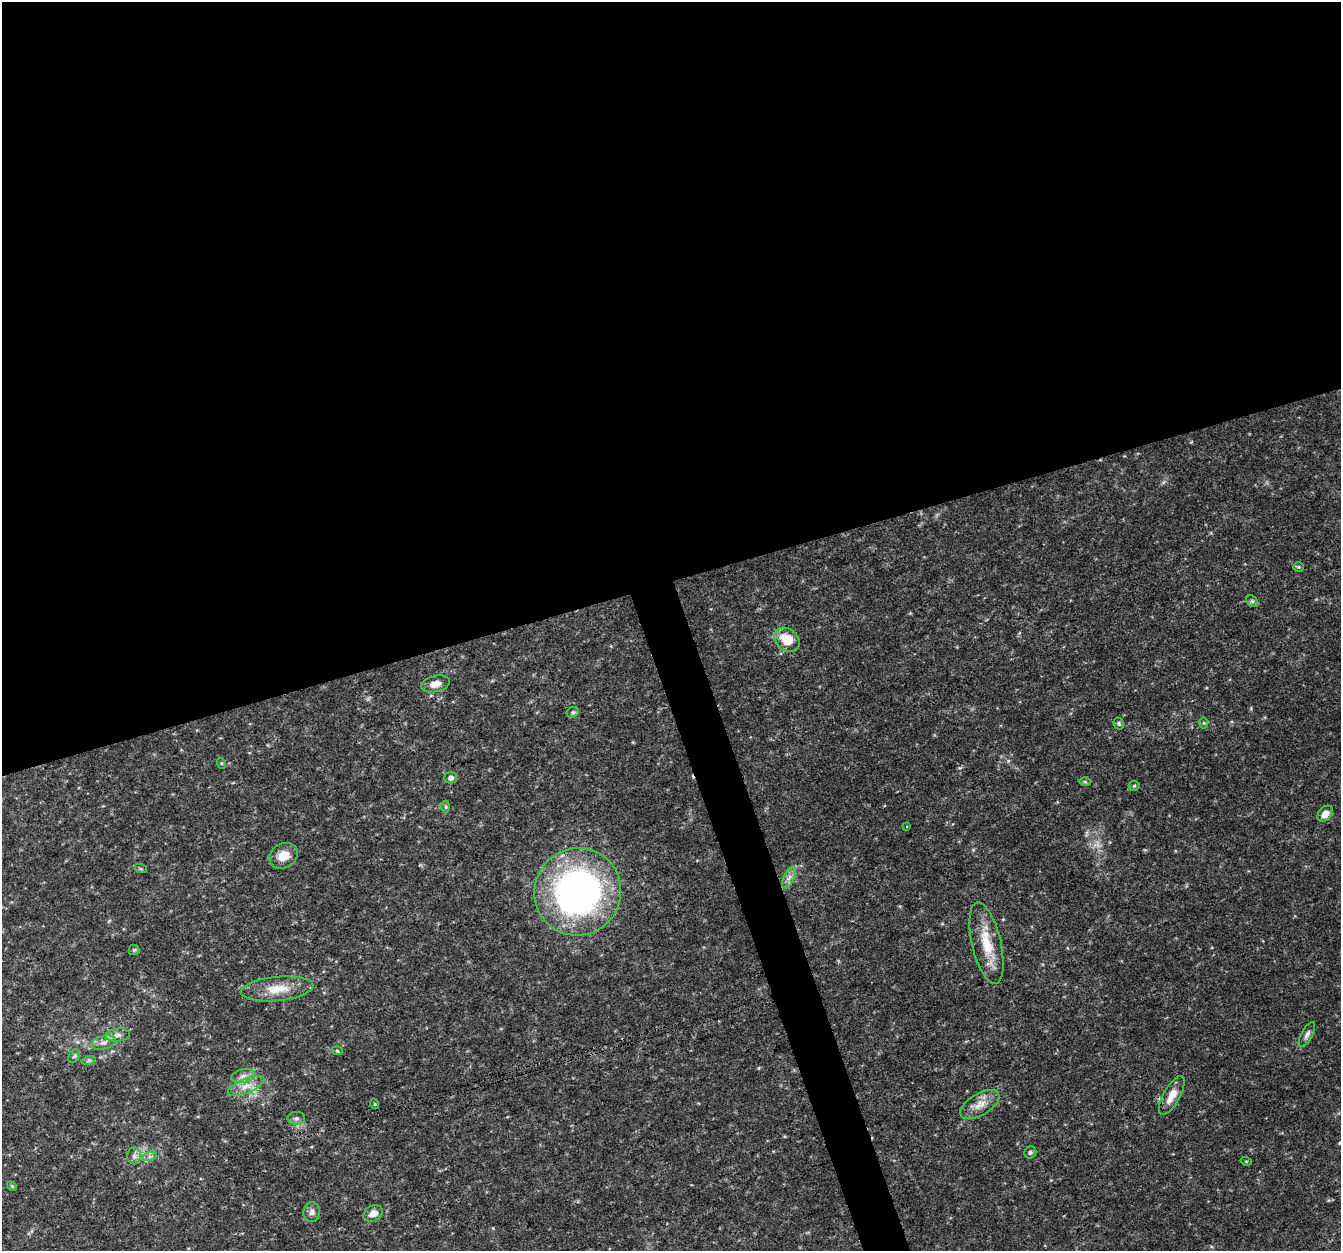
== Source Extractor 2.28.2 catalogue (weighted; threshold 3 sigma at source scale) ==
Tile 2 of 4 x 4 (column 2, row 1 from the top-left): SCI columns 1344-2682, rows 3867-5115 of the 5362 x 5182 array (HDU 1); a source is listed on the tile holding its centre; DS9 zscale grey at full resolution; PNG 1343 x 1253 px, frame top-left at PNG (2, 2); each listed source drawn as its Kron ellipse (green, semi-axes under 4 px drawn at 4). Shown black and unused: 48% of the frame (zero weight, under 3 of 4 exposures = <1% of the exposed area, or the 3 px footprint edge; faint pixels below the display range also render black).
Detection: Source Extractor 2.28.2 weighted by HDU 2 'WHT'; one run over the whole footprint, this tile lists its part. Background 0.0306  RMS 0.0034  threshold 0.0155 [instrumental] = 3 sigma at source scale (4.5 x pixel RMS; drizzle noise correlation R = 1.50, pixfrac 1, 0.0396/0.0396 arcsec/px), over >= 5 px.
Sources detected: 42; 1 too faint to see at this stretch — neither listed nor drawn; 1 inside a brighter listed object's ellipse — not listed separately; the other 40 listed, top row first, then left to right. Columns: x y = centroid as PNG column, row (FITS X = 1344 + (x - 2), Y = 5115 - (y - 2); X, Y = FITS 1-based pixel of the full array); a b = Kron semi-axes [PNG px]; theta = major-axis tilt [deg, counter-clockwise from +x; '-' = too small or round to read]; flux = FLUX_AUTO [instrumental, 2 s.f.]
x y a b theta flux
1299 567 5 4 - 0.48
1252 601 6 5 - 0.75
787 640 14 10 -42 8.3
435 684 15 8 13 2.9
573 712 6 5 - 0.64
1204 723 6 4 90 0.43
1119 724 6 5 - 0.54
221 763 6 3 -71 0.36
450 778 6 5 - 1.6
1085 782 6 4 -1 0.54
1134 786 5 5 - 0.55
446 807 6 4 89 0.53
1325 814 9 6 49 2.8
906 826 3 2 - 0.27
284 856 15 12 31 5.2
141 869 6 4 -18 0.37
789 877 12 5 63 1.7
578 892 44 43 - 140
986 943 42 14 -77 10
134 950 5 5 - 0.59
277 989 36 12 6 8.2
1307 1034 14 5 62 1.4
118 1035 12 6 5 1.6
103 1043 13 6 14 1.9
337 1051 6 3 -3 0.41
74 1056 7 5 57 0.72
89 1060 7 4 18 0.59
243 1076 12 6 12 1.9
246 1086 19 7 23 3.3
1172 1095 22 8 61 4.5
375 1104 5 3 - 0.33
980 1104 22 11 31 4.5
296 1118 8 6 0 1.1
1030 1152 6 5 - 0.74
134 1156 8 7 - 1.3
150 1156 7 4 19 0.89
1246 1161 5 3 - 0.33
12 1186 5 4 - 0.44
312 1212 10 8 81 1.5
373 1213 10 7 29 2.5